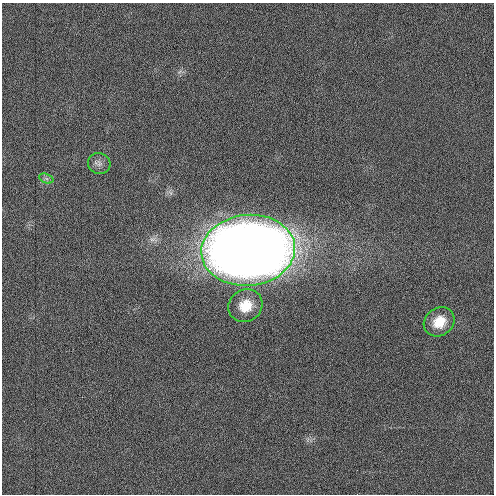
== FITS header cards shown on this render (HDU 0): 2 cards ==
NAXIS1  =                  492 / Axis length
NAXIS2  =                  492 / Axis length

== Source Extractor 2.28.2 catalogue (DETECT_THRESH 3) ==
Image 492 x 492 px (HDU 0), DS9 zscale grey, 1 PNG px = 1 image px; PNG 496 x 496 px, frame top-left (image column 1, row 492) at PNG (2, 3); each listed source drawn as its Kron ellipse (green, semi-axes under 4 px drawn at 4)
Background 3.03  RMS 3.3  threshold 9.88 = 3 sigma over >= 5 px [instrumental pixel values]
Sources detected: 5; all 5 listed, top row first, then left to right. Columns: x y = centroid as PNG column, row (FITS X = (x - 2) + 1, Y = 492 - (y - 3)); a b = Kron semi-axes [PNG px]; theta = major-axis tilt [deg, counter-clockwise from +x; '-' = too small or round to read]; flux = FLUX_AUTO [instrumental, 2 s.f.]
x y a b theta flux
99 164 11 10 - 1300
46 178 7 4 -20 560
248 250 47 35 5 560000
245 306 17 16 - 5300
439 322 16 13 36 4400